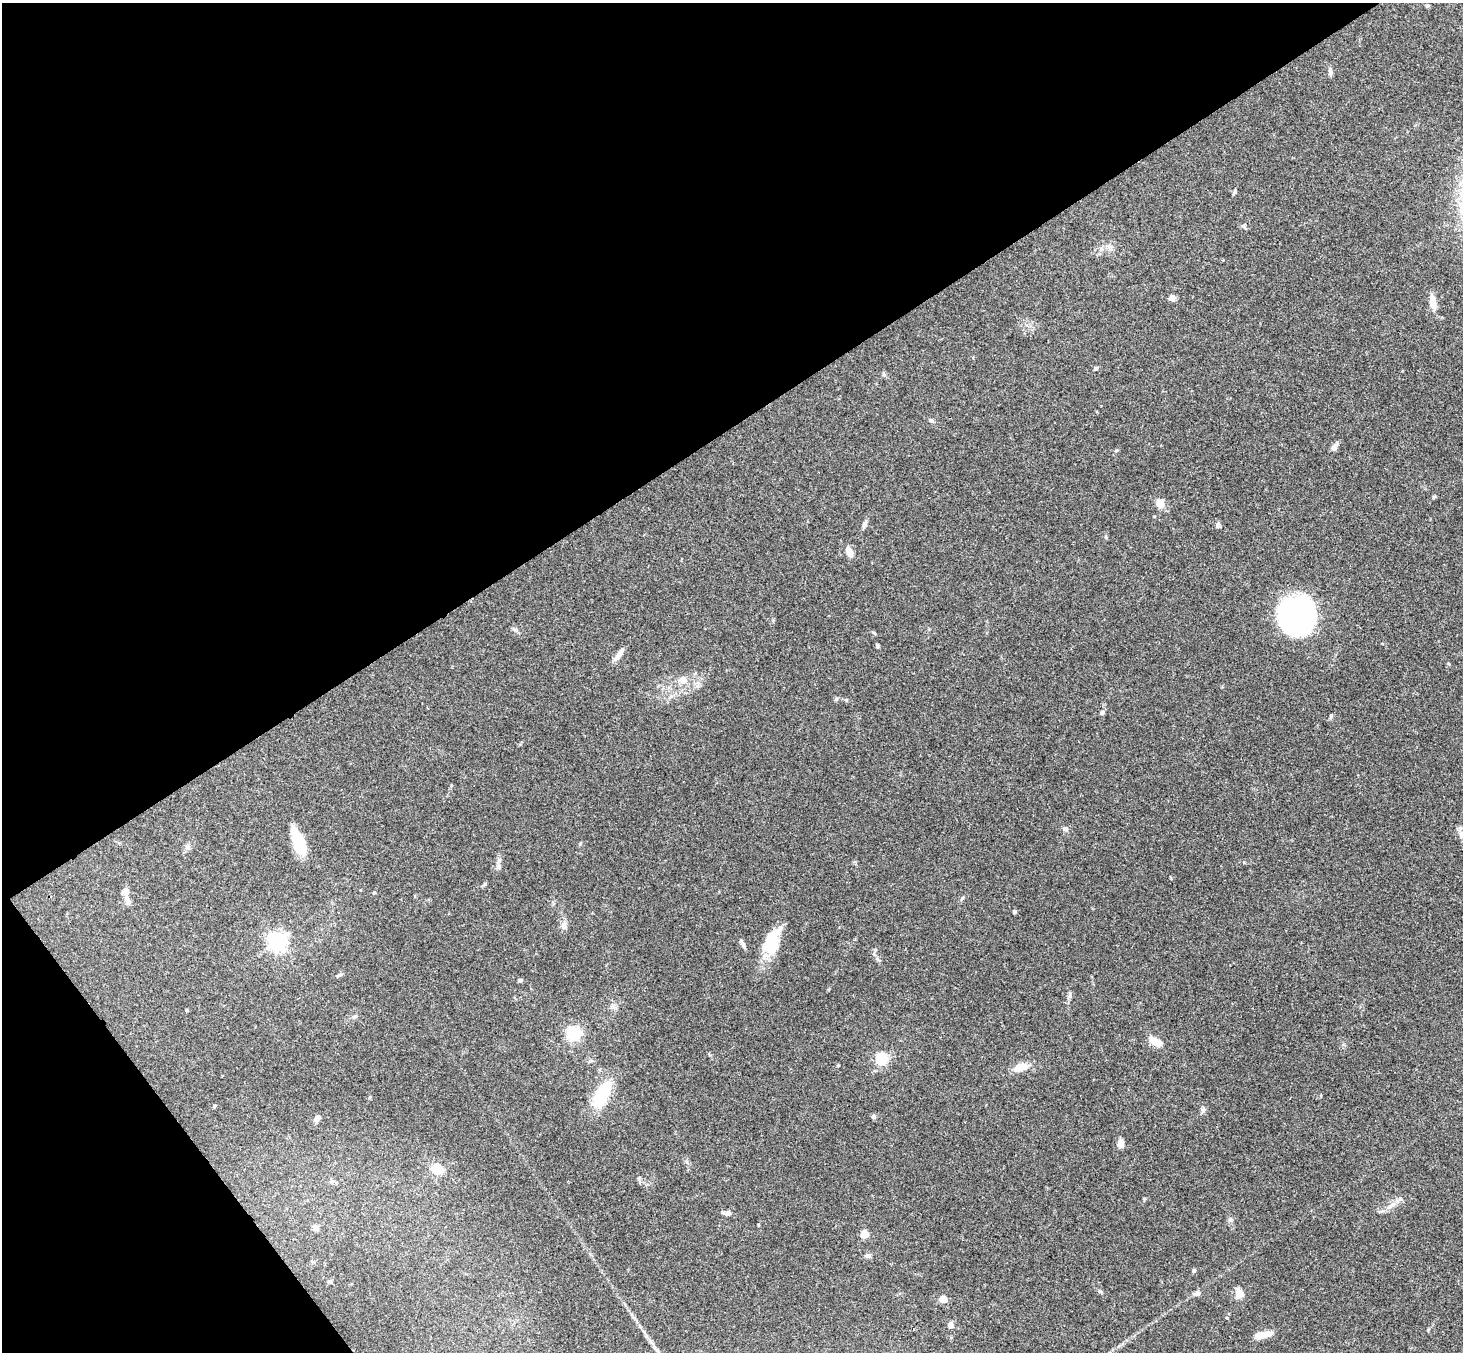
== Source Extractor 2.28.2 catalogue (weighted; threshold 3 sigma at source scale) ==
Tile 5 of 4 x 4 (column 1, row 2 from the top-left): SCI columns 54-1514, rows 3033-4382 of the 5947 x 5928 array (HDU 1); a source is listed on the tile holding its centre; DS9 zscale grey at full resolution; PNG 1465 x 1354 px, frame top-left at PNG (2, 3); no overlay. Shown black and unused: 36% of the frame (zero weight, under 3 of 4 exposures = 6% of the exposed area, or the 3 px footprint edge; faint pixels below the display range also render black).
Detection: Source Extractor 2.28.2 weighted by HDU 2 'WHT'; one run over the whole footprint, this tile lists its part. Background 0.18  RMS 0.0079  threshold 0.0357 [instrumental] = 3 sigma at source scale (4.5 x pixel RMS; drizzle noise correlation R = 1.50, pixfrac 1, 0.05/0.05 arcsec/px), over >= 5 px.
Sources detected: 63; all 63 listed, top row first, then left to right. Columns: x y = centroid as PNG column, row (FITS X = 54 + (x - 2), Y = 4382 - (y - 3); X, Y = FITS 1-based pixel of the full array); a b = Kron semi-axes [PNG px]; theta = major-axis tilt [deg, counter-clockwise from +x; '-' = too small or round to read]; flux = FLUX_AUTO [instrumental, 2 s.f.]
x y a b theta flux
1427 6 6 4 0 0.93
1330 72 9 5 -82 2.1
1234 192 8 4 81 1.2
1172 298 8 7 - 2.9
1433 302 16 7 -82 8.9
1095 368 6 4 27 1.2
931 420 8 4 -35 1.4
1334 447 11 7 57 2.9
1116 451 5 3 - 0.91
1434 497 6 3 71 0.84
1160 504 9 8 - 7.6
865 524 10 5 65 2.4
1218 525 9 6 -75 1.8
849 551 15 7 -64 5.7
1297 616 27 25 89 310
515 630 10 4 -19 1.7
877 645 5 4 - 1.3
619 655 18 6 53 5
683 680 12 9 5 5.9
836 698 6 5 - 1.3
1102 713 5 4 - 2.6
1331 716 6 4 -73 0.95
1065 829 7 6 - 2.2
1461 834 12 8 83 4.1
299 842 26 10 -70 33
499 867 6 5 - 1.7
485 884 6 4 89 1.1
374 892 4 4 - 0.91
127 900 19 7 -73 5.4
1015 912 5 4 - 1.4
564 926 13 8 -65 3.6
769 940 36 16 65 25
278 941 7 6 - 340
742 944 13 4 -63 2.2
339 975 9 3 23 1.4
520 980 5 4 - 1.7
187 1010 4 3 - 0.84
355 1016 7 4 45 1.3
574 1034 6 6 - 180
1156 1042 16 8 -24 9.5
882 1059 5 5 - 94
1021 1067 14 8 16 11
602 1094 31 13 63 38
214 1106 5 3 - 0.79
1203 1110 9 6 67 2.2
873 1116 6 5 - 1.7
317 1119 7 6 - 3.3
1121 1143 9 6 -90 5.5
437 1169 11 10 - 15
332 1181 6 4 19 1.3
1392 1205 17 7 34 6.2
727 1213 12 5 -1 2.9
315 1228 7 6 - 3.3
864 1234 7 7 - 8.2
867 1256 9 6 2 2.3
1194 1270 4 4 - 1.6
330 1282 7 3 9 0.99
1197 1293 9 6 16 2.8
1239 1294 14 10 90 6.3
943 1299 8 7 - 5.6
951 1325 7 7 - 3.6
1262 1335 19 7 13 9.3
658 1352 17 4 -54 4.4
Isophote crosses this tile's border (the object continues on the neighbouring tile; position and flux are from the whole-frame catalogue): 2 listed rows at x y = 1461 834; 658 1352
Unlisted compact peaks at least as high as the median listed source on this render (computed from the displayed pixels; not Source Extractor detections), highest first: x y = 962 898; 1100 1291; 1070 996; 1230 1220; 1144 1199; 874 633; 580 844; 758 1224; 639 1178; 838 1065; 687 1162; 1244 862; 1106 537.